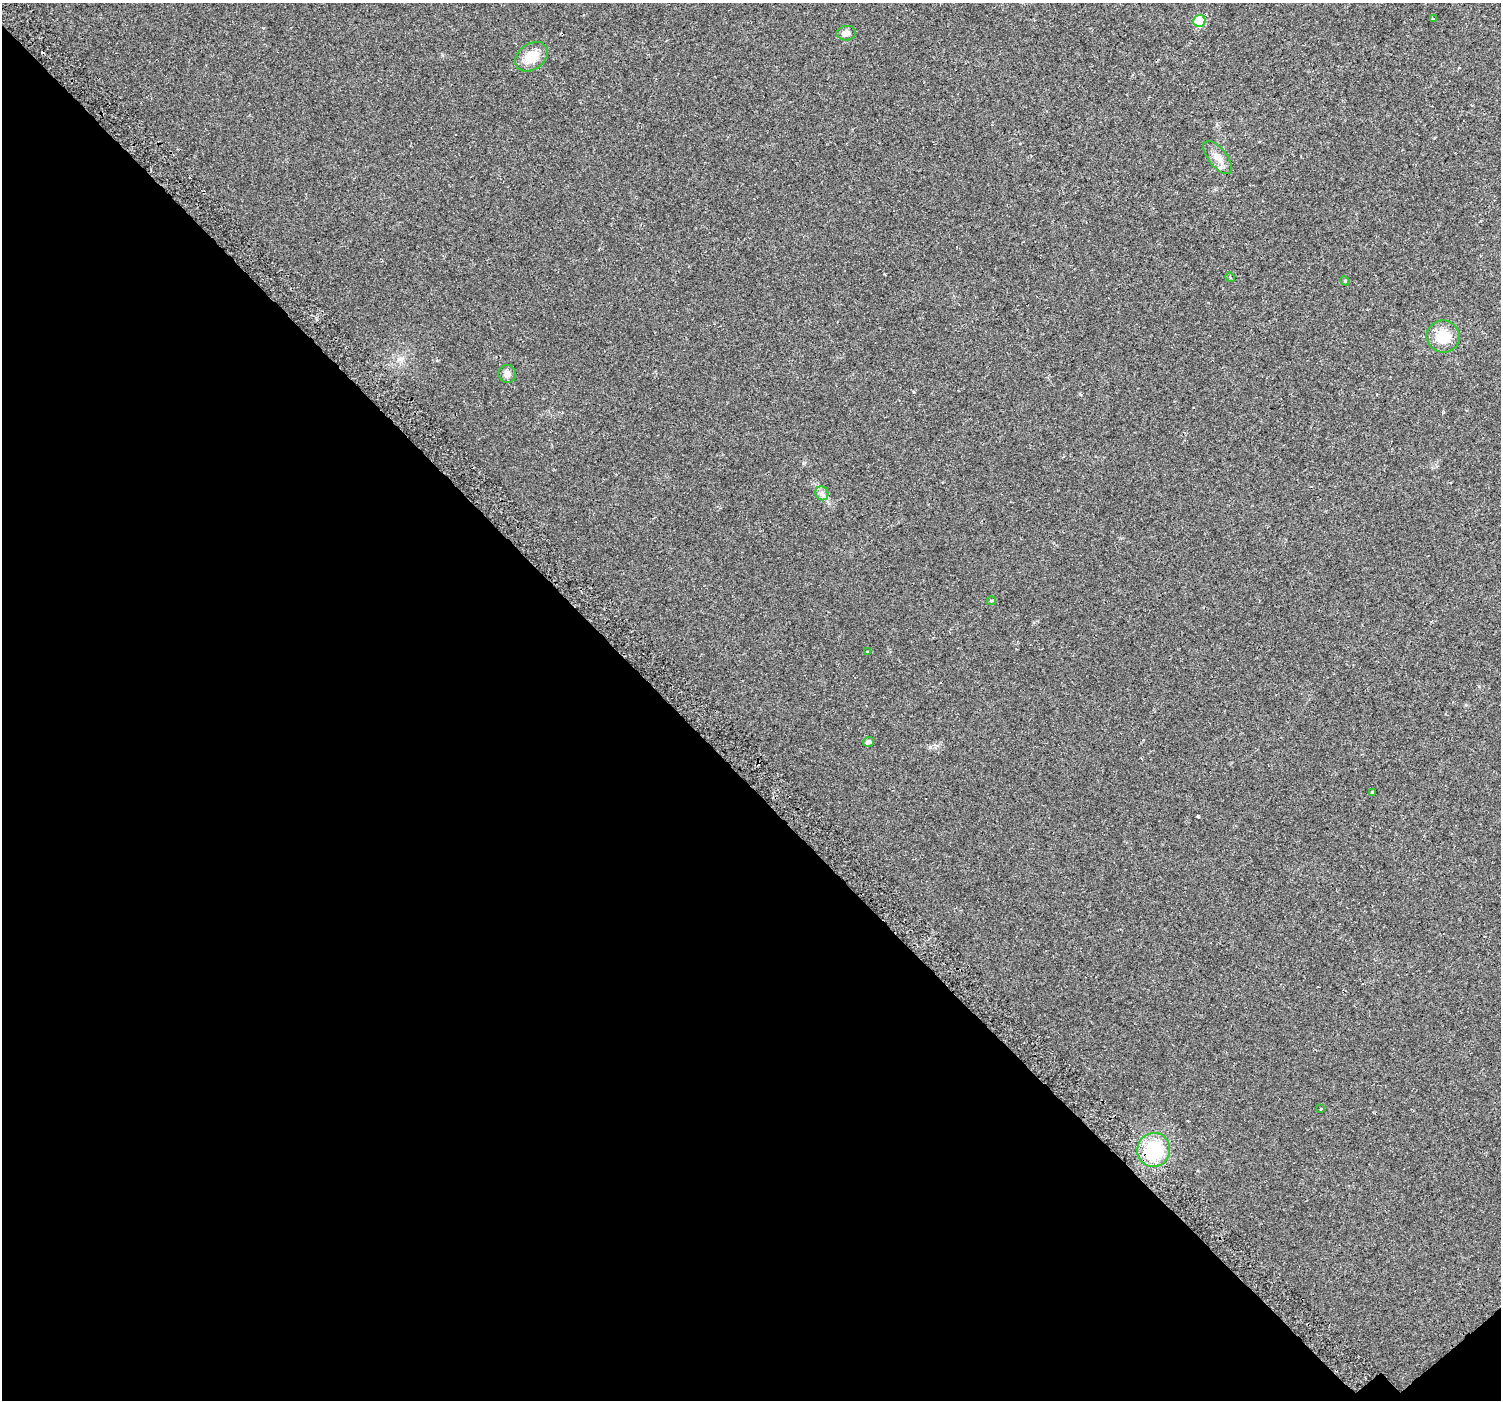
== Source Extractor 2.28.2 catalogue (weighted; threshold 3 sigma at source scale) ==
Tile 14 of 4 x 4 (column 2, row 4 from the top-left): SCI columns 1551-3049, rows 279-1676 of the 6110 x 6080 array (HDU 1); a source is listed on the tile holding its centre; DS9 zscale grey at full resolution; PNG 1503 x 1402 px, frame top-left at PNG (2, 3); each listed source drawn as its Kron ellipse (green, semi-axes under 4 px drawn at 4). Shown black and unused: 45% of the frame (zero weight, under 2 of 3 exposures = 3% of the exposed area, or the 3 px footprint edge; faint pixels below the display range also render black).
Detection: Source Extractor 2.28.2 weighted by HDU 2 'WHT'; one run over the whole footprint, this tile lists its part. Background 0.0149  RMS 0.0057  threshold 0.0258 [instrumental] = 3 sigma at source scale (4.5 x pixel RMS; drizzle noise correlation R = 1.50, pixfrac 1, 0.0396/0.0396 arcsec/px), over >= 5 px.
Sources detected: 17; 1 cosmic-ray / hot-pixel residue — neither listed nor drawn; the other 16 listed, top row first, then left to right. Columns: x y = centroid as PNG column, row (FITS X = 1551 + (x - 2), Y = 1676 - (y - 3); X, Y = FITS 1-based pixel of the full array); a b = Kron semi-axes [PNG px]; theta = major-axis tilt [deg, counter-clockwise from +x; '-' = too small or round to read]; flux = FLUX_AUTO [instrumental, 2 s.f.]
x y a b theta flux
1433 19 3 3 - 0.75
1199 21 6 6 - 25
846 33 9 7 6 2.5
531 57 18 13 36 10
1218 158 20 9 -51 5.1
1230 277 5 4 - 0.77
1345 281 5 4 - 0.47
1443 336 16 16 - 12
507 374 9 8 - 2.6
822 493 7 6 - 1.7
991 601 5 3 - 0.62
867 652 4 3 - 0.55
868 742 5 5 - 1.9
1372 792 4 3 - 1.1
1321 1109 3 2 - 0.36
1154 1150 17 16 - 30
Unlisted compact peaks at least as high as the median listed source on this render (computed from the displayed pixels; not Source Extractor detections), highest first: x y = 1198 816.